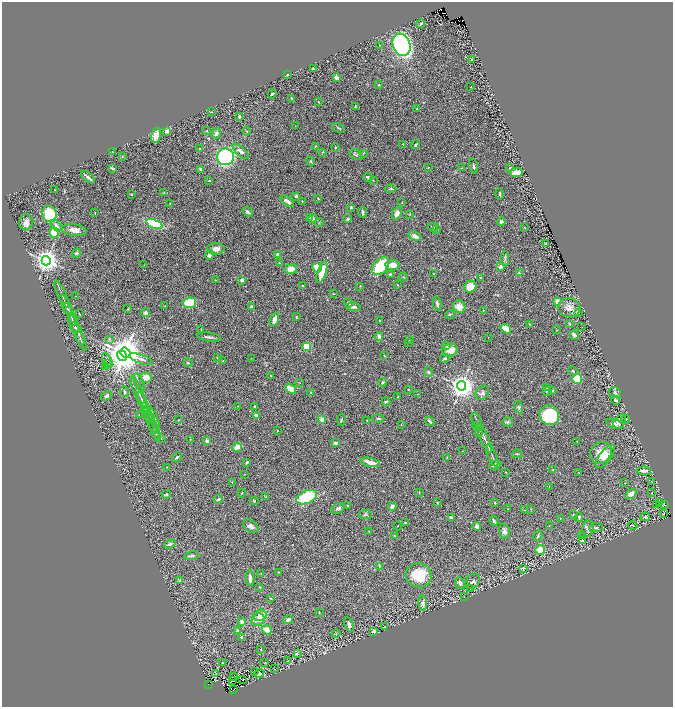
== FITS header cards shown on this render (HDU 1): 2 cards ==
NAXIS1  =                 1342
NAXIS2  =                 1410

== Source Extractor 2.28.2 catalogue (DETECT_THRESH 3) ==
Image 1342 x 1410 px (HDU 1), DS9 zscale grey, zoomed out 1/2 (1 PNG px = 2 x 2 image px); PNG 675 x 709 px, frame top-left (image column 2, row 1410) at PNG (2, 2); each listed source drawn as its Kron ellipse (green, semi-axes under 4 px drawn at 4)
Background 0.883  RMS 0.064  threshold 0.193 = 3 sigma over >= 5 px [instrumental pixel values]
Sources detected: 352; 28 cannot appear on this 1/2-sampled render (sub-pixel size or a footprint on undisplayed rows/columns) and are neither listed nor drawn; the other 324 listed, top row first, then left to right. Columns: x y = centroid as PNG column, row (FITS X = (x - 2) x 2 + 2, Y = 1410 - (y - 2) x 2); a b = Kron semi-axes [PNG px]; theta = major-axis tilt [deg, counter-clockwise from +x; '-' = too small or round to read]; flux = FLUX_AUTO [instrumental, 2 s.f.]
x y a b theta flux
421 24 4 3 - 26
380 45 3 2 - 6
402 45 11 8 -70 4000
472 60 2 2 - 110
313 68 3 2 - 13
287 75 2 2 - 17
336 77 4 3 - 52
379 85 2 2 - 14
471 87 2 1 - 5
272 94 4 2 - 21
292 99 4 2 - 9.6
318 102 3 2 - 6.4
355 107 3 2 - 13
417 108 2 2 - 4.2
211 112 3 2 - 7.2
239 117 4 3 - 16
295 126 2 1 - 3.5
338 128 7 3 -26 15
167 131 3 3 - 82
207 131 2 1 - 5.1
247 131 4 2 - 10
216 133 5 4 - 31
156 135 8 5 78 120
403 144 3 2 - 7.1
415 145 4 3 - 12
315 146 2 2 - 7.3
335 147 2 2 - 14
200 149 2 2 - 19
241 151 10 4 -42 46
112 152 2 2 - 5.5
323 152 3 3 - 10
364 153 3 2 - 6.7
356 155 7 4 -33 23
122 157 2 2 - 5.3
225 157 8 8 - 1700
311 161 5 3 - 12
473 166 7 2 -77 22
428 167 2 2 - 6.5
112 168 4 2 - 24
461 168 3 2 - 5.9
510 168 3 2 - 7.6
200 169 4 3 - 17
516 173 6 4 7 110
88 177 8 2 -40 45
368 177 4 2 - 43
373 180 2 2 - 7.5
209 181 3 2 - 6.7
391 189 5 3 - 15
55 190 2 1 - 5.1
164 192 4 3 - 10
500 194 5 3 - 15
131 195 3 3 - 9.3
296 196 2 2 - 38
318 198 3 3 - 8.8
287 201 7 3 -34 52
302 201 2 2 - 3.8
402 202 3 2 - 5.8
170 203 3 2 - 5.5
351 207 4 3 - 14
248 212 5 3 - 33
363 212 5 3 - 26
95 213 3 2 - 6.4
397 213 7 4 68 62
49 214 8 7 - 690
410 214 3 2 - 5.1
309 217 4 3 - 16
313 219 5 4 - 30
348 219 4 3 - 29
26 222 8 7 - 75
501 222 4 4 - 23
319 223 4 2 - 6.4
154 224 8 4 -23 810
56 225 6 4 -50 49
433 227 5 3 - 15
524 227 4 2 - 5.3
437 229 3 3 - 9.7
74 230 12 5 -7 82
54 232 6 4 -72 190
415 236 7 4 -27 82
546 244 3 2 - 7.9
216 249 9 6 1 73
76 253 5 4 - 21
277 254 3 3 - 21
209 255 5 4 - 38
505 259 7 3 88 19
46 261 4 4 - 10000
279 263 3 3 - 7.9
144 265 3 1 - 3.3
393 265 7 5 -6 110
381 266 10 6 51 680
501 266 4 3 - 49
317 268 5 3 - 320
291 269 6 4 7 120
322 272 11 4 72 260
519 273 4 2 - 8
390 274 4 3 - 17
433 274 3 2 - 8.1
403 277 4 2 - 7.4
480 277 3 2 - 6.2
215 280 3 1 - 4.8
242 280 4 3 - 34
397 285 2 2 - 4.7
303 286 3 2 - 6.3
360 286 3 2 - 5.8
470 287 6 5 - 180
62 294 15 2 -66 31
334 294 4 2 - 6.3
76 296 2 1 - 4.1
558 301 4 3 - 60
189 303 7 5 7 330
348 303 5 3 - 34
66 304 11 2 -63 28
437 304 7 3 -80 26
165 306 3 2 - 7.8
251 306 3 3 - 18
353 307 7 4 -9 30
459 307 6 6 - 110
569 308 11 9 -9 100
68 309 7 3 -52 20
128 309 3 2 - 5.2
483 310 2 2 - 6.4
578 312 4 3 - 9.3
145 313 4 4 - 23
80 314 3 2 - 6.1
450 314 5 3 - 13
296 317 3 2 - 9.3
72 320 6 2 -74 18
274 320 7 3 67 140
380 320 3 2 - 9.3
529 324 2 2 - 5.7
569 324 4 3 - 11
75 327 6 4 -46 19
582 327 2 1 - 12
201 329 2 2 - 5.3
506 329 6 3 -34 180
556 330 3 2 - 3.7
78 332 20 2 -66 38
574 335 5 3 - 39
209 337 12 2 -7 35
379 337 4 3 - 57
488 337 2 1 - 2.8
80 338 7 2 -68 19
109 339 4 3 - 11
409 340 2 1 - 3.2
408 342 3 2 - 6
306 346 4 3 - 240
447 346 3 2 - 25
450 350 8 6 12 110
125 353 5 4 - 25000
122 356 5 4 - 13000
384 356 3 2 - 8.9
218 358 2 2 - 36
251 358 2 1 - 3.3
445 358 5 3 - 16
141 359 12 3 -21 41
107 360 7 2 -58 7.1
223 360 3 2 - 6.3
188 363 4 2 - 15
107 364 2 1 - 2.9
105 366 2 1 - 15
573 371 5 3 - 14
428 372 4 4 - 19
270 376 2 2 - 8.1
146 377 5 5 - 100
577 379 5 5 - 360
382 382 4 3 - 19
139 383 9 2 -67 20
300 383 2 1 - 3.6
461 386 5 4 - 12000
546 387 4 2 - 6.9
290 389 6 4 -38 84
138 390 15 2 -66 41
408 390 2 2 - 8.1
553 390 3 3 - 13
547 391 4 3 - 10
124 392 5 3 - 18
311 393 3 2 - 8
482 393 8 6 51 38
615 393 6 5 - 33
418 394 2 1 - 2.8
106 396 6 3 33 36
398 397 3 2 - 6.8
142 399 8 3 -65 26
615 400 5 3 - 20
386 401 4 2 - 22
143 403 11 3 -68 36
238 406 2 1 - 2.9
254 406 2 2 - 7.9
519 407 6 4 -71 22
147 412 5 3 - 15
139 414 2 2 - 4.4
256 415 3 2 - 53
549 415 10 9 - 740
153 418 12 4 -68 51
378 418 6 3 -3 18
626 419 4 3 - 12
150 420 13 3 -66 39
178 420 3 2 - 5.5
322 420 4 3 - 50
341 420 6 2 83 11
367 420 2 2 - 4.6
430 421 5 2 - 22
477 421 8 2 -65 17
508 422 5 4 - 20
620 422 8 5 55 42
615 424 9 4 -18 36
401 425 3 2 - 6.2
153 426 8 2 -67 16
475 426 2 2 - 3.3
155 431 11 2 -69 25
277 431 2 2 - 6.6
478 432 3 2 - 5.6
161 438 3 3 - 8.6
484 438 16 3 -66 49
190 439 2 2 - 6.1
207 441 2 2 - 110
577 441 2 2 - 4.8
335 443 2 2 - 150
237 447 5 4 - 75
462 451 2 1 - 3.5
601 453 11 10 - 180
517 454 5 2 - 9.6
492 455 12 2 -66 30
605 456 14 6 52 86
177 457 5 3 - 20
447 457 3 2 - 6.9
247 462 3 2 - 26
370 462 10 3 -14 95
495 465 6 3 17 35
167 467 3 2 - 6.8
553 470 2 2 - 11
644 471 7 3 0 53
506 472 2 2 - 6.1
579 473 2 1 - 5
245 474 2 1 - 3.4
652 481 3 2 - 7.5
232 482 3 2 - 5.8
625 483 2 2 - 3.7
549 486 3 2 - 5.8
419 492 2 2 - 9.4
241 493 4 2 - 8
652 493 2 1 - 73
166 494 4 3 - 18
631 494 6 4 34 72
266 497 4 2 - 6.8
307 497 11 6 25 720
218 499 4 3 - 24
254 501 4 3 - 14
437 503 3 2 - 8.6
495 503 3 2 - 10
660 503 4 2 - 8.7
657 504 2 1 - 21
664 505 3 2 - 6.4
348 506 3 3 - 12
392 506 4 4 - 41
338 508 7 5 27 30
508 509 2 2 - 4.5
531 509 3 2 - 5.2
525 510 3 2 - 7.8
365 514 6 4 -9 23
664 514 2 1 - 40
573 515 3 3 - 8.6
451 517 4 3 - 33
579 517 4 3 - 13
645 517 5 3 - 18
560 518 3 2 - 4.2
494 521 5 2 - 17
405 522 4 2 - 8.6
549 525 3 2 - 3.7
633 525 4 2 - 7.6
251 526 9 5 -37 46
398 526 4 1 - 5.5
477 526 4 3 - 43
588 528 8 6 79 33
596 528 7 2 5 14
369 531 3 2 - 5.7
504 531 7 5 -75 47
395 536 4 3 - 9.2
538 536 5 3 - 16
582 536 2 1 - 8.9
582 541 4 4 - 29
170 544 6 3 21 37
540 550 5 5 - 160
192 556 8 4 16 32
379 566 3 2 - 5.9
523 568 3 2 - 16
278 572 2 2 - 7.7
261 573 2 1 - 3.9
419 575 13 12 - 380
250 578 8 3 -85 65
179 580 3 3 - 16
473 581 8 6 52 38
460 583 6 4 -65 46
260 587 3 2 - 9.8
470 588 3 2 - 6.6
464 597 2 1 - 2.6
271 598 3 2 - 11
423 603 8 4 -88 49
319 613 3 2 - 8.7
260 615 6 5 - 110
258 619 7 6 - 82
288 620 5 3 - 55
242 622 3 2 - 58
349 625 8 4 -67 44
384 627 4 3 - 8.7
267 630 5 3 - 130
238 631 4 3 - 28
374 631 2 2 - 140
336 634 4 2 - 10
242 637 4 3 - 44
261 649 3 2 - 8.6
297 653 3 3 - 12
288 661 2 2 - 180
222 663 2 1 - 3.4
264 663 2 1 - 7.9
275 669 2 2 - 10
254 671 2 2 - 28
216 673 2 1 - 4.1
259 674 4 3 - 18
234 676 2 1 - 72
243 679 2 1 - 59
232 681 2 1 - 2.8
208 684 2 1 - 10
233 690 2 1 - 3.5
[28 sub-pixel or undisplayed-footprint detections neither listed nor drawn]